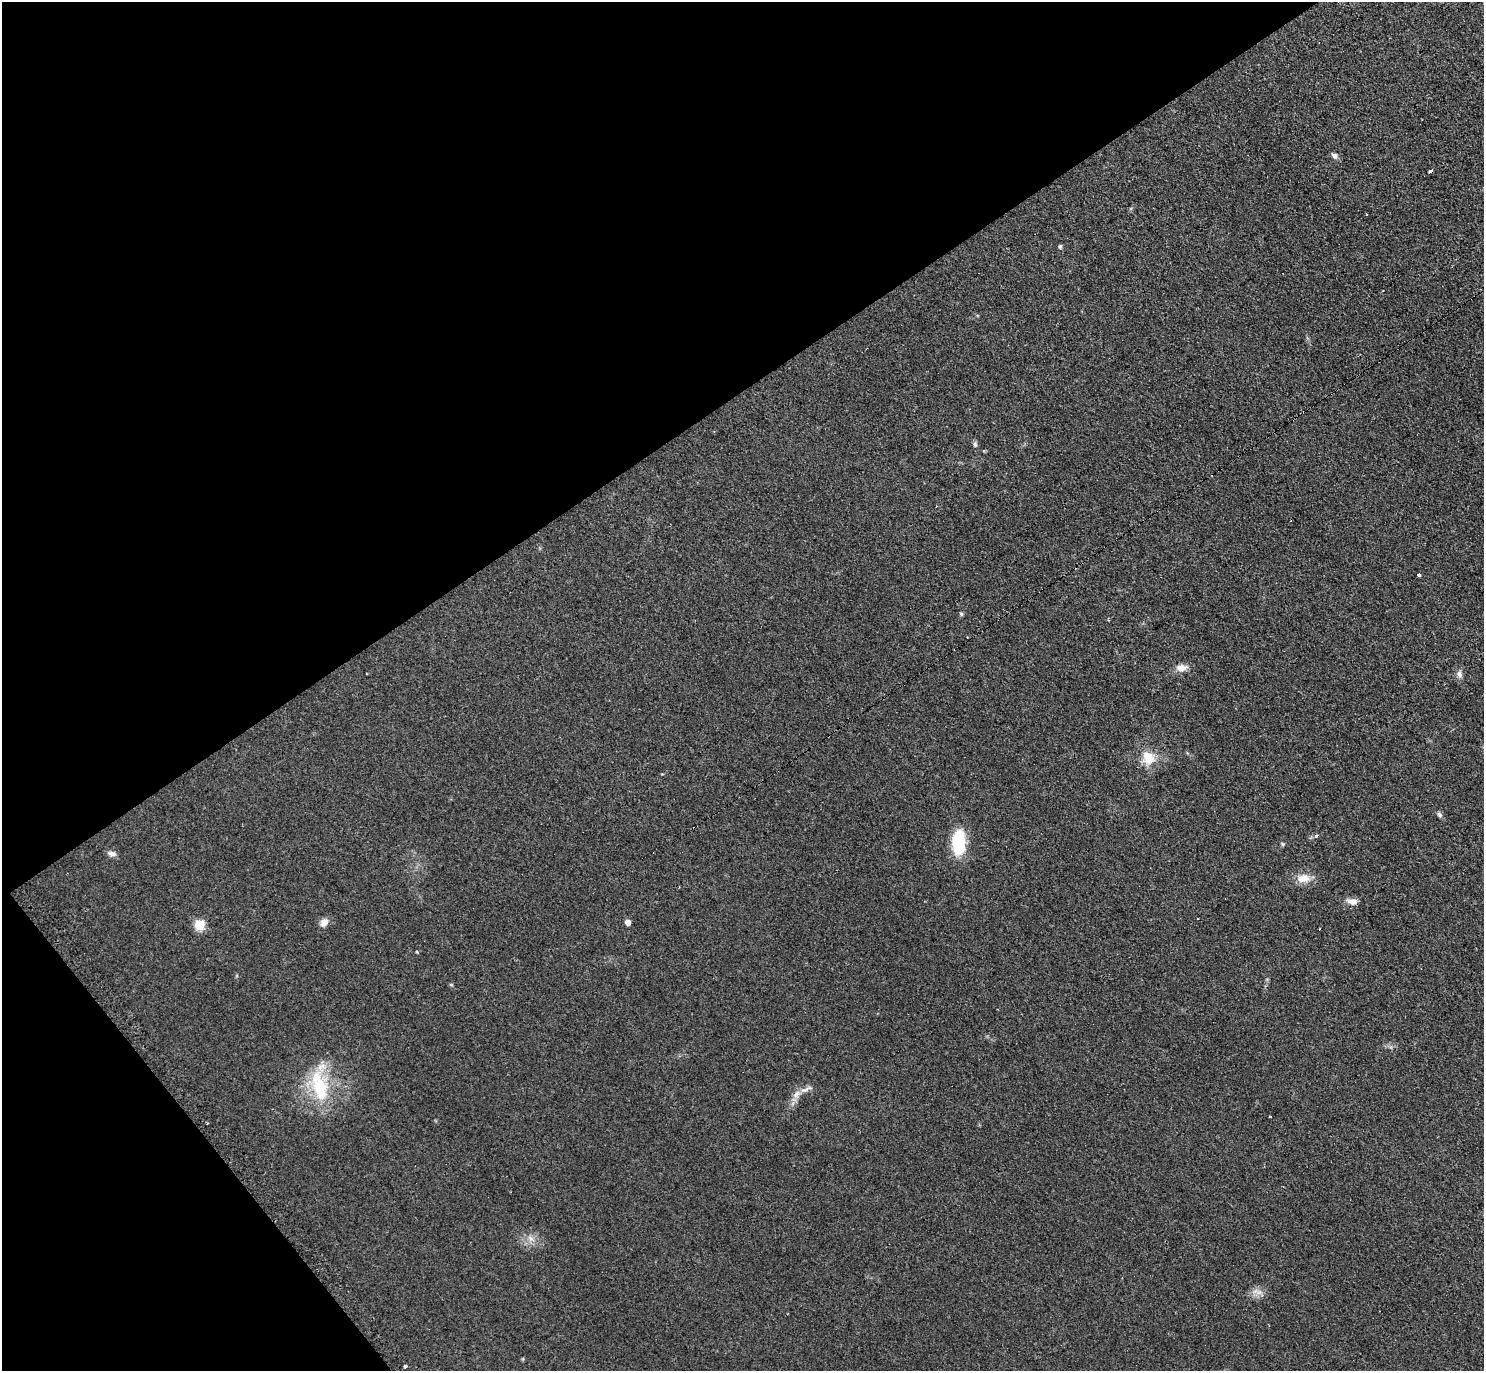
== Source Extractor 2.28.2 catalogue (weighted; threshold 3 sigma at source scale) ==
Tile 5 of 4 x 4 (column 1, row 2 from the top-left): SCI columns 7-1488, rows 2896-4264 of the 5951 x 5939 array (HDU 1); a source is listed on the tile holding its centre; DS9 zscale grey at full resolution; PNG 1486 x 1373 px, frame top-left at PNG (2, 2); no overlay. Shown black and unused: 34% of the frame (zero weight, under 2 of 3 exposures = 2% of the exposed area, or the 3 px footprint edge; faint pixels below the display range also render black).
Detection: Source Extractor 2.28.2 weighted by HDU 2 'WHT'; one run over the whole footprint, this tile lists its part. Background 0.14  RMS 0.013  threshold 0.0567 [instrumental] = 3 sigma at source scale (4.5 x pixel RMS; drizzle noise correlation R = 1.50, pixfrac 1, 0.05/0.05 arcsec/px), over >= 5 px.
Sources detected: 29; all 29 listed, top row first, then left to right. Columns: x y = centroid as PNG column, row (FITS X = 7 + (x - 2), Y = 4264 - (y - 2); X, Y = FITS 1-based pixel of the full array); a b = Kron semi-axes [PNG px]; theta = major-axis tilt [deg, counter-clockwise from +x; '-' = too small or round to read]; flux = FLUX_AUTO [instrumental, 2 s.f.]
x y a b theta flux
1335 156 7 6 - 4.6
1431 171 4 3 - 10
1367 214 3 2 - 1.7
1060 246 6 5 - 2
975 444 7 6 - 2.7
1418 575 4 3 - 2.3
961 614 5 4 - 1.6
1181 668 14 8 8 9.5
1459 674 11 6 -81 5.1
1148 758 18 13 -65 24
1439 815 8 5 -46 2.9
694 828 3 3 - 12
1316 836 3 3 - 14
958 842 22 11 89 71
112 854 12 6 -14 4.8
1303 878 19 11 5 15
1352 902 14 7 -7 8
324 922 11 9 50 7.9
627 922 4 4 - 9.4
199 925 5 5 - 72
1320 929 3 2 - 1.2
417 952 4 3 - 2.1
451 985 6 4 -1 1.3
320 1089 38 23 -84 74
806 1089 23 6 23 8.4
1270 1116 3 2 - 0.93
531 1238 9 8 - 6.9
1259 1292 10 5 -8 5.1
405 1366 3 3 - 11
Overlapping masked pixels (flux is a lower limit): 1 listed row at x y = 694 828